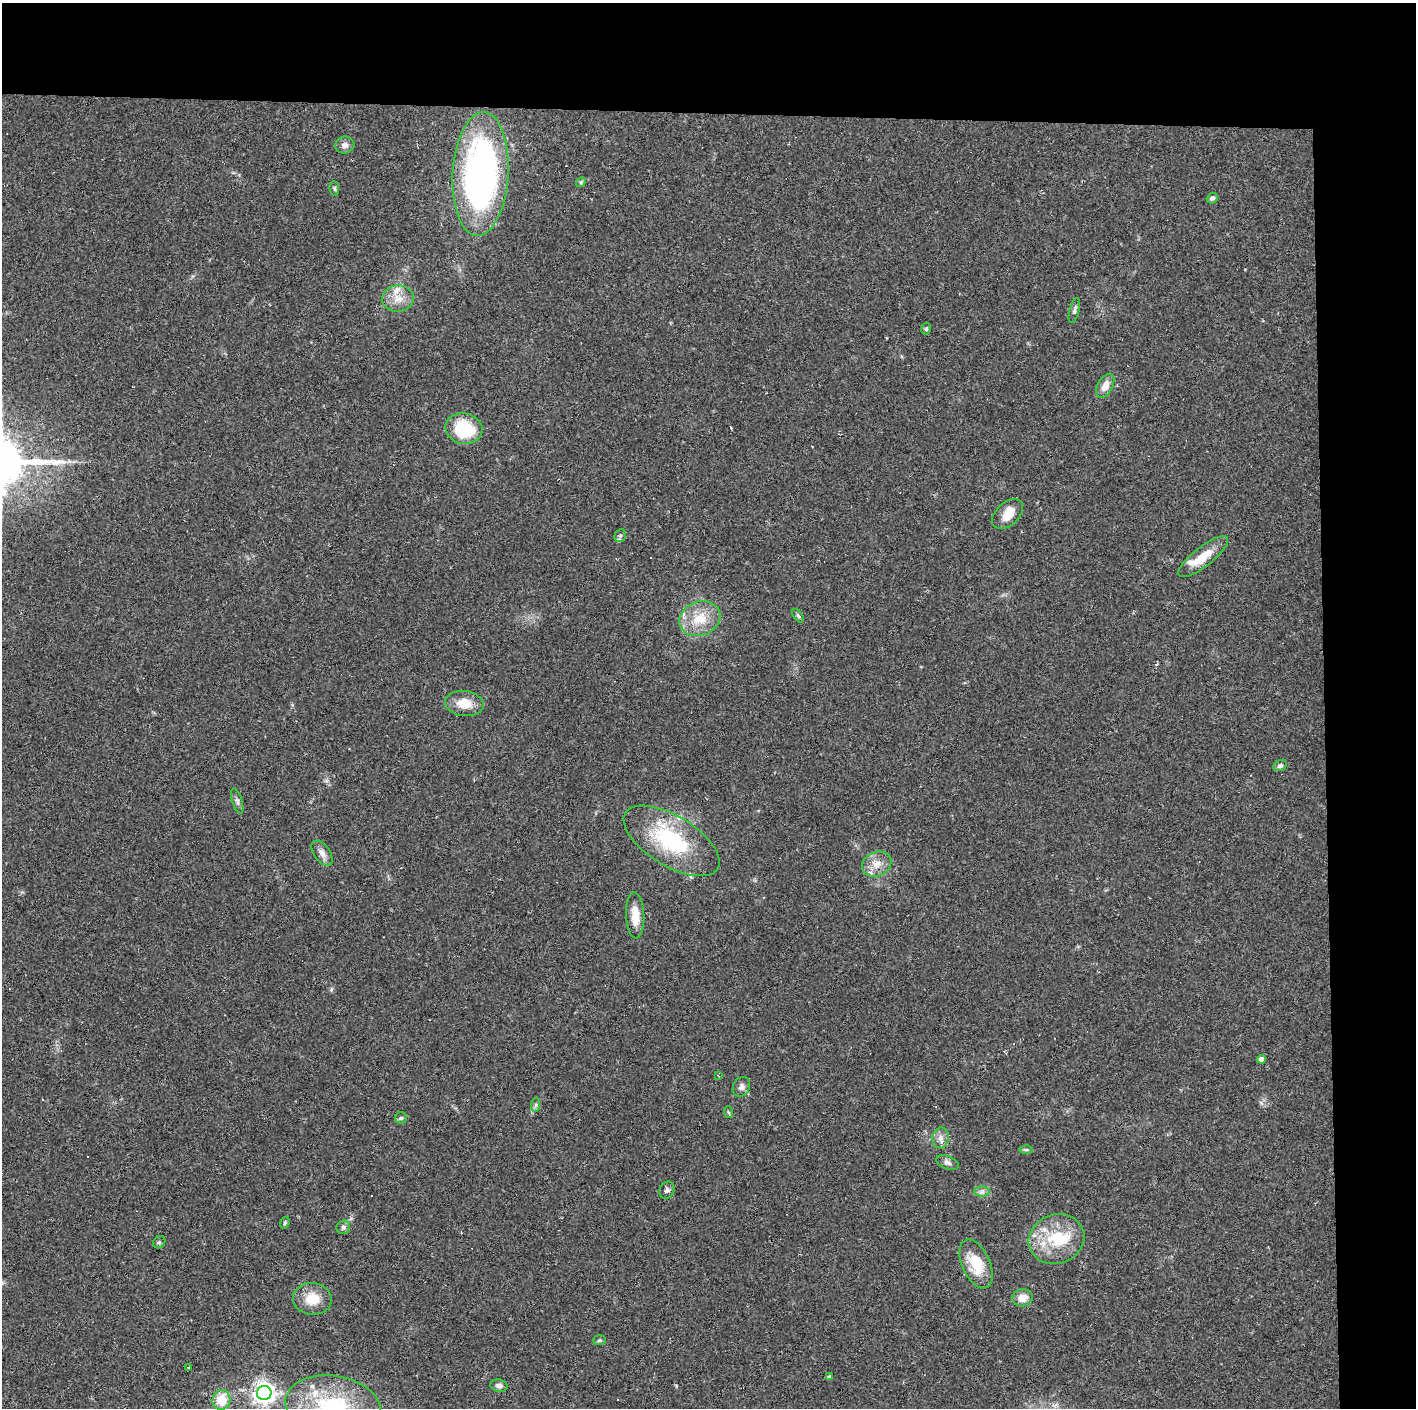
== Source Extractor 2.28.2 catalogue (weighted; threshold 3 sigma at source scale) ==
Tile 3 of 3 x 3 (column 3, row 1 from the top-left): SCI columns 2830-4243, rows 2813-4218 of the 4243 x 4220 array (HDU 1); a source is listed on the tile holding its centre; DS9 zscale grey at full resolution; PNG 1418 x 1410 px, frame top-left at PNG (2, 3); each listed source drawn as its Kron ellipse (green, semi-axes under 4 px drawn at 4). Shown black and unused: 14% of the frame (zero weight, under 2 of 3 exposures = <1% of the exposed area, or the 3 px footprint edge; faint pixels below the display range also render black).
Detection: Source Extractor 2.28.2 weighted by HDU 2 'WHT'; one run over the whole footprint, this tile lists its part. Background 0.0866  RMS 0.0065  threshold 0.0292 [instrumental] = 3 sigma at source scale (4.5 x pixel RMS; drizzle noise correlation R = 1.50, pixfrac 1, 0.05/0.05 arcsec/px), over >= 5 px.
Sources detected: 57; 1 inside a brighter object's white glare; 5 cosmic-ray / hot-pixel residue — neither listed nor drawn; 4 inside a brighter listed object's ellipse — not listed separately; the other 47 listed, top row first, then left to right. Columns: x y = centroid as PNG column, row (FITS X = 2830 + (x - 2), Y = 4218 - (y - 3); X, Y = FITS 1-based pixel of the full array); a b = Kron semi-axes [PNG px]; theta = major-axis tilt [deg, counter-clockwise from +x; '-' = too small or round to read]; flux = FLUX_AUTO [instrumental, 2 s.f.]
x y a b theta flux
345 145 9 8 - 2.9
481 174 62 28 87 200
581 182 5 4 - 0.9
334 188 7 4 -83 1.1
1212 198 6 5 - 1.6
398 299 16 13 6 8.7
1074 311 13 5 75 1.7
926 329 6 4 76 1.1
1105 386 13 7 62 7.2
464 429 18 15 -13 35
1008 514 18 11 43 9.1
620 536 7 5 57 1.3
1203 557 30 9 38 15
798 616 8 4 -52 1.2
700 619 21 17 22 17
464 703 19 12 -7 12
1280 766 7 5 25 1.9
237 801 13 5 -74 2
672 841 54 25 -31 58
322 853 14 8 -54 4.1
877 864 15 12 24 8
635 915 23 9 -87 11
1261 1059 4 4 - 4
718 1076 3 2 - 0.95
741 1087 10 8 58 2.7
535 1105 7 4 88 1.4
728 1112 6 3 -71 0.76
401 1118 6 6 - 1.2
941 1138 10 8 82 3.6
1026 1150 6 4 0 1
947 1162 12 6 -21 2.4
667 1190 9 7 63 2
982 1192 7 5 1 1.9
285 1223 6 4 69 0.99
343 1227 7 6 - 1.7
1057 1239 28 24 21 31
159 1242 7 5 45 1.2
976 1264 26 14 -66 20
1022 1298 10 8 9 7
312 1299 19 16 -5 13
600 1340 6 5 - 1.1
188 1367 4 2 - 1
829 1377 4 4 - 1.4
499 1386 9 6 -10 2.9
264 1393 7 7 - 450
221 1400 10 9 - 13
333 1406 48 31 -10 60
Isophote crosses this tile's border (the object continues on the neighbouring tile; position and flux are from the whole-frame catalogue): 1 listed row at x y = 333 1406